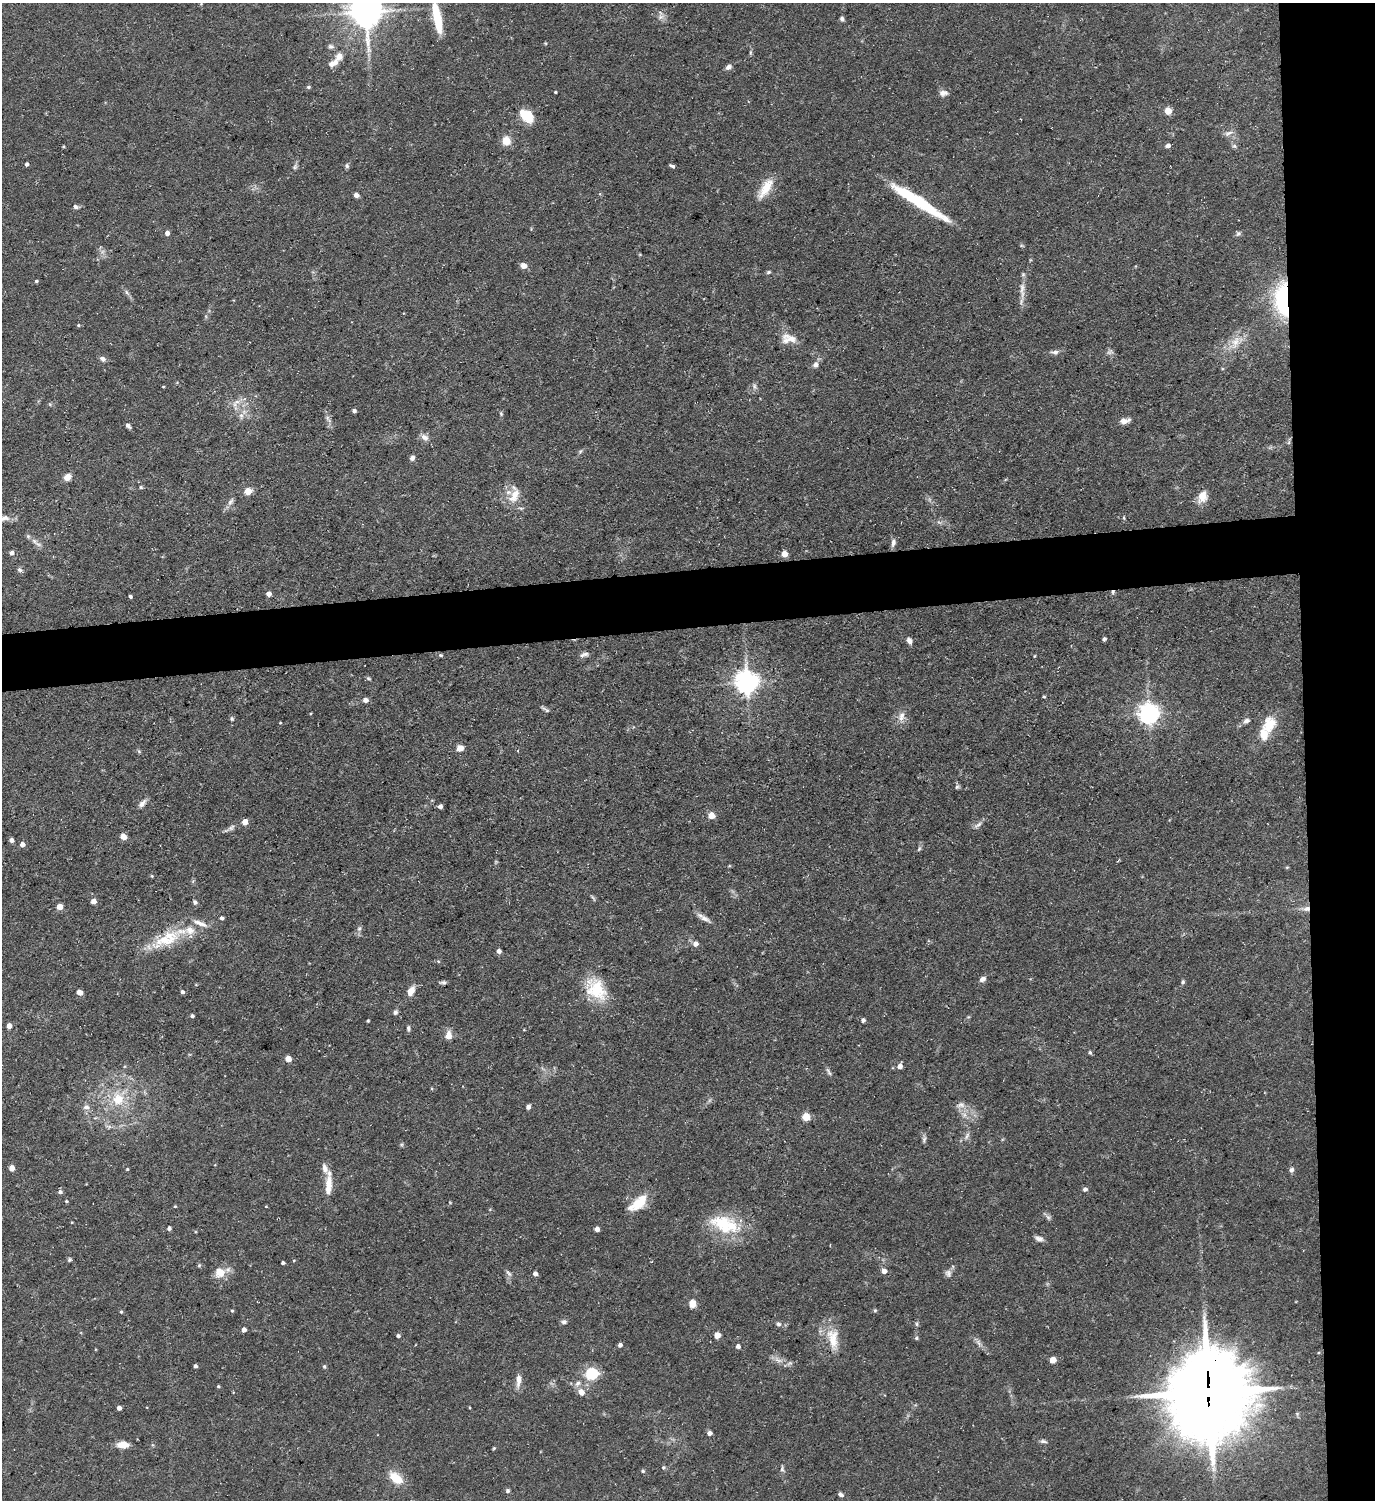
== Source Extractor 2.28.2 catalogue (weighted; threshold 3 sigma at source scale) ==
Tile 6 of 3 x 3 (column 3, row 2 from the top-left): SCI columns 2972-4344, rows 1498-2995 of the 4469 x 4492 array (HDU 1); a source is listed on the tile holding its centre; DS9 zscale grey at full resolution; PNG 1377 x 1502 px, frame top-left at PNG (2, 3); no overlay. Shown black and unused: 9% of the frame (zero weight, under 3 of 5 exposures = <1% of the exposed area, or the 3 px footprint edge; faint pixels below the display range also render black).
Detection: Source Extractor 2.28.2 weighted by HDU 2 'WHT'; one run over the whole footprint, this tile lists its part. Background 0.0577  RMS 0.004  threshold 0.0178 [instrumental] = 3 sigma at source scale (4.5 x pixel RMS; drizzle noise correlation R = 1.50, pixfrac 1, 0.05/0.05 arcsec/px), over >= 5 px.
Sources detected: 200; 8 inside a brighter listed object's ellipse — not listed separately; the other 192 listed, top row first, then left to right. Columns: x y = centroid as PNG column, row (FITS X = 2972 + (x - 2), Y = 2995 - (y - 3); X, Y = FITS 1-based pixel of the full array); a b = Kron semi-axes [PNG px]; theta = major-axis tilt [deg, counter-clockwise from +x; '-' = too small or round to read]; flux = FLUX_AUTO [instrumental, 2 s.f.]
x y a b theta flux
366 12 10 9 - 820
661 17 9 6 27 1.5
437 18 32 7 -79 15
842 19 6 5 - 0.93
331 46 8 6 -14 1
750 53 6 4 73 0.56
339 56 8 7 - 3.2
331 64 8 7 - 1.4
728 67 7 5 29 1.6
308 87 5 4 - 0.61
555 92 3 3 - 0.46
943 93 11 7 9 2
1168 111 6 5 - 5
527 116 14 10 -44 11
1228 133 13 5 24 1.5
506 141 5 5 - 16
1167 145 5 4 - 1.5
1234 146 6 4 17 0.69
27 164 4 3 - 1.1
347 166 7 5 -75 0.79
672 166 6 3 -22 0.79
295 167 7 4 89 0.75
765 188 32 11 57 7.6
356 195 5 5 - 1.7
919 202 65 9 -32 30
75 207 7 5 -27 0.97
167 233 5 5 - 1.6
1239 233 6 4 45 0.85
523 266 8 7 - 1.9
768 272 6 4 27 0.64
36 281 4 3 - 0.58
1022 290 29 6 90 3.8
126 292 7 4 -70 0.8
1283 299 37 16 -88 36
78 325 4 4 - 0.45
791 338 25 8 -22 4
1235 342 20 10 72 5.8
1055 352 9 6 5 1.5
1110 352 9 5 13 1
102 359 7 5 -36 1.5
815 365 8 7 - 1.7
754 386 8 6 -62 1.1
163 387 4 2 - 0.3
237 402 7 4 0 1.3
354 411 4 4 - 0.96
501 414 5 4 - 0.5
241 416 10 6 88 1.7
1124 421 9 7 11 2.6
128 425 5 4 - 1.3
424 437 11 8 -29 2.1
581 451 6 4 69 0.57
412 458 6 5 - 1.3
67 477 7 6 - 3.5
141 487 5 4 - 0.63
248 491 5 5 - 8.8
514 495 25 12 73 6.6
1202 497 16 10 70 4.5
230 502 11 6 58 1.6
5 518 13 7 7 2.2
34 541 11 6 -44 2
893 542 10 6 74 1.5
11 553 4 4 - 1.7
784 554 5 4 - 6.2
20 570 7 5 -31 0.99
1113 592 6 4 63 0.75
268 594 4 4 - 2.3
130 596 3 3 - 0.84
1104 639 4 3 - 0.85
909 641 8 5 -66 1.6
584 654 13 5 15 1.4
441 655 6 4 -21 0.54
1034 656 5 3 - 0.36
368 678 6 4 -31 0.53
747 683 7 7 - 350
1044 697 5 3 - 0.42
365 700 5 5 - 1.9
545 709 13 4 -32 0.92
1149 714 7 7 - 250
901 716 14 8 70 2.9
231 718 6 4 62 0.62
1246 721 9 6 11 1.4
280 723 4 2 - 0.26
1269 724 23 16 63 9.3
460 748 7 6 - 3.1
139 751 6 4 -2 0.54
957 787 6 5 - 0.74
142 804 12 6 47 2
440 806 5 4 - 1.4
711 815 5 4 - 7.6
245 822 4 4 - 5.2
978 825 13 4 42 1.3
231 828 10 6 38 1.3
123 837 6 5 - 3.1
11 840 4 4 - 1.6
22 844 4 4 - 2.3
919 849 6 4 46 0.62
152 876 4 4 - 0.39
593 898 11 2 -60 0.53
93 901 4 4 - 2.9
195 902 7 6 - 0.93
60 907 4 4 - 5
1306 909 11 7 14 2.4
222 918 4 4 - 1
705 918 16 6 -30 2.3
200 923 22 6 -21 3.1
359 928 7 5 68 0.98
166 940 34 14 5 14
695 944 5 5 - 2.5
499 951 4 4 - 1.8
983 979 7 6 - 1.7
443 982 7 4 5 0.92
1183 982 5 5 - 0.71
596 989 30 21 -50 16
411 991 12 7 60 3.4
80 992 5 4 - 4.2
182 992 4 4 - 0.96
395 1012 6 5 - 1
192 1016 4 4 - 0.94
863 1020 5 5 - 0.98
9 1026 4 4 - 3.3
408 1028 6 5 - 0.86
524 1030 4 3 - 0.3
448 1036 7 6 - 4.6
1090 1052 6 4 -63 0.65
288 1059 4 4 - 6
900 1066 6 5 - 2.2
830 1073 9 4 -37 0.86
118 1099 19 16 -76 11
961 1105 10 8 9 2.2
86 1107 8 7 - 1.9
528 1107 4 4 - 1.5
806 1117 5 5 - 13
967 1136 12 4 61 1.2
924 1139 10 5 80 1
12 1168 4 4 - 3.9
127 1169 4 3 - 0.41
1291 1170 6 5 - 1.2
329 1183 21 9 89 5.2
1085 1189 6 5 - 0.98
60 1192 5 5 - 1.2
66 1201 4 4 - 0.43
641 1201 30 11 36 8.6
175 1206 5 3 - 0.38
1048 1217 7 5 -44 1
723 1223 46 19 -15 20
169 1228 4 4 - 1
597 1229 4 4 - 2.3
1039 1238 11 6 -14 1.7
69 1260 6 5 - 0.66
283 1263 4 3 - 0.97
199 1265 5 5 - 0.52
884 1271 5 5 - 2.8
220 1272 11 10 - 5.9
509 1273 10 4 -47 0.97
948 1273 10 9 - 1.6
535 1274 4 4 - 1.9
692 1304 7 6 - 4.8
875 1310 5 4 - 0.51
232 1311 4 4 - 0.41
121 1312 4 4 - 0.5
564 1322 7 6 - 1.1
778 1324 7 6 - 1.1
917 1324 6 4 -89 0.67
244 1330 4 4 - 2.2
717 1335 5 5 - 4
398 1336 4 4 - 0.76
916 1338 5 4 - 0.65
833 1339 31 13 -86 8.8
979 1343 10 4 -43 1.4
620 1345 4 4 - 1.4
738 1346 5 5 - 1.5
779 1360 7 5 0 1.3
1053 1360 5 4 - 6.9
195 1366 4 3 - 1.1
324 1366 5 4 - 0.54
591 1374 6 5 - 57
518 1380 18 6 85 2.8
578 1383 9 6 23 1.7
218 1386 4 3 - 0.46
581 1392 9 7 -62 2.7
1208 1392 29 26 85 4400
119 1408 4 4 - 1.9
709 1433 5 4 - 2
1043 1441 9 4 -9 0.99
123 1445 10 6 2 5.5
494 1448 4 4 - 0.44
663 1467 5 5 - 0.66
782 1469 9 5 -83 0.96
643 1471 5 4 - 0.6
396 1478 16 9 -41 8.2
507 1491 6 5 - 0.76
841 1494 7 5 -30 1.2
Overlapping masked pixels (flux is a lower limit): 4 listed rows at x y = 1283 299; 1113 592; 1306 909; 1208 1392
Isophote crosses this tile's border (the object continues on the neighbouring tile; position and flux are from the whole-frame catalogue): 2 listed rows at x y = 366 12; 437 18